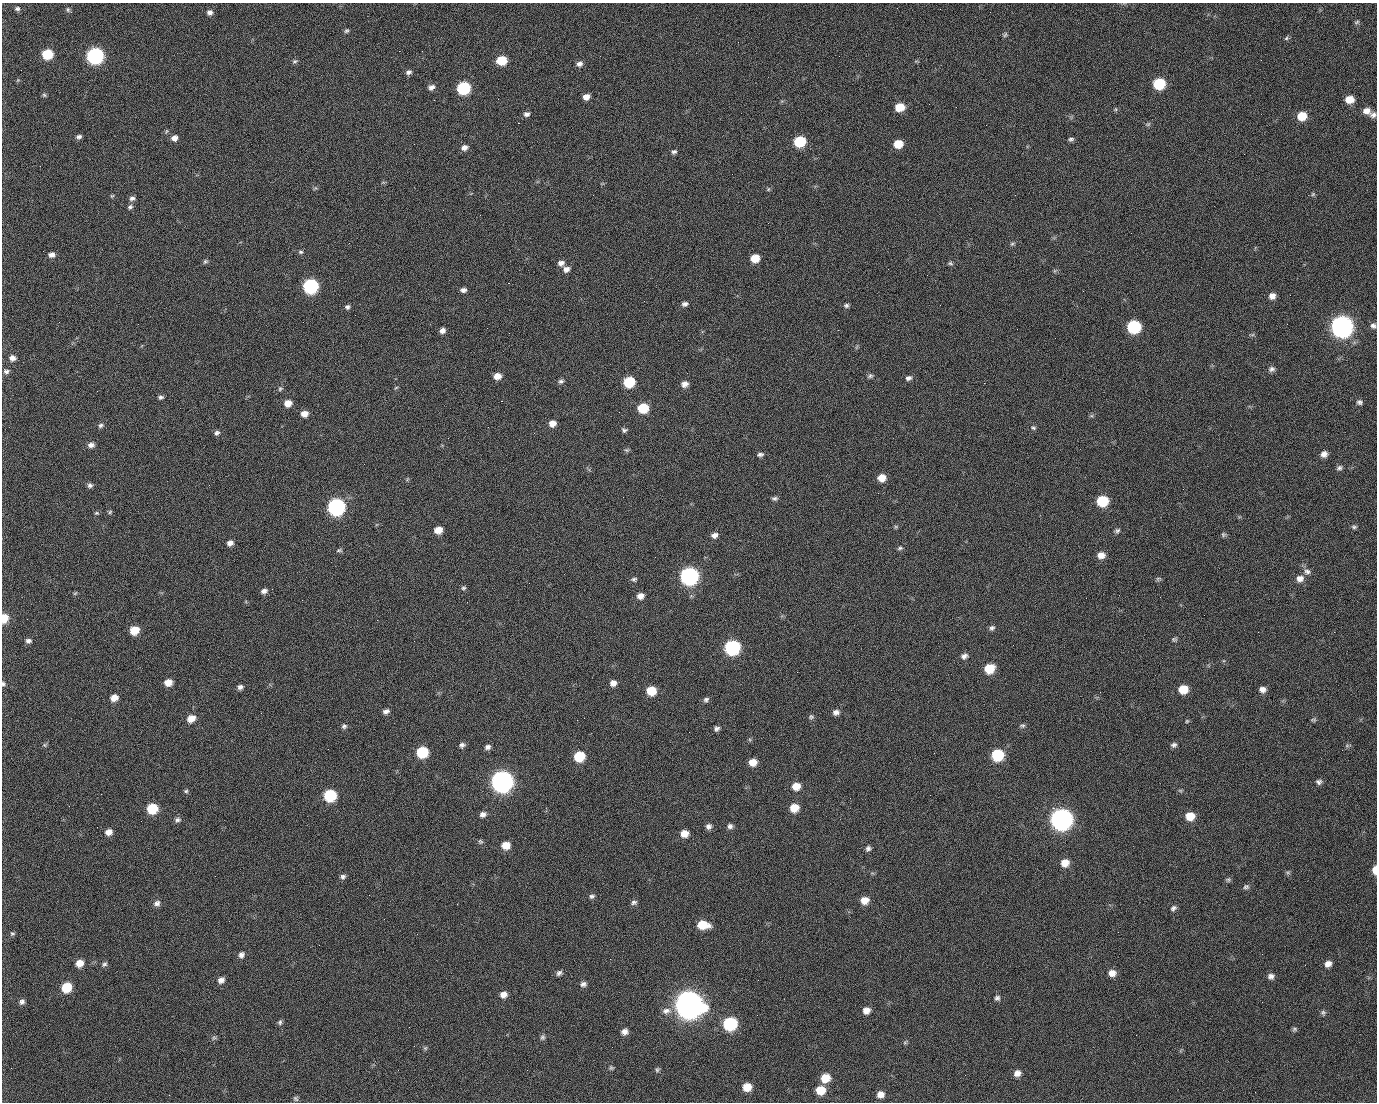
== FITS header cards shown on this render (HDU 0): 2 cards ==
NAXIS1  =                 1375 / length of data axis 1
NAXIS2  =                 1100 / length of data axis 2

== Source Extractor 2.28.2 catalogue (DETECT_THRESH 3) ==
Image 1375 x 1100 px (HDU 0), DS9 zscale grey, 1 PNG px = 1 image px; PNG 1379 x 1104 px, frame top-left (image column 1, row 1100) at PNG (2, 3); no overlay
Background 1450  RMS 28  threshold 85.4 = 3 sigma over >= 5 px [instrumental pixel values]
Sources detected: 243; all 243 listed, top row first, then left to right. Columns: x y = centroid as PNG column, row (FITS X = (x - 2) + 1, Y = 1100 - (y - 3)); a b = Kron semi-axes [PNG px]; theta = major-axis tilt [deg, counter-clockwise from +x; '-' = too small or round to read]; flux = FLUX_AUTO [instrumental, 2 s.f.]
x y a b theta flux
17 9 7 6 - 4.4e+03
68 10 7 5 -78 3.3e+03
71 12 3 2 - 3.7e+03
210 12 7 7 - 7.7e+03
990 12 2 2 - 1.5e+03
1357 22 8 4 27 2.7e+03
346 31 6 5 - 3.7e+03
1005 35 8 5 63 3.5e+03
1286 38 6 5 - 3.1e+03
399 51 2 2 - 2.1e+04
47 54 7 7 - 7.5e+04
95 56 8 8 - 5.1e+05
501 60 8 6 10 5.8e+04
295 61 7 5 15 3.7e+03
579 64 7 6 - 7.8e+03
409 72 7 6 - 5.9e+03
18 80 6 3 71 1.9e+03
1159 84 8 7 - 1.1e+05
431 87 8 7 - 8.1e+03
463 88 8 7 - 1.8e+05
44 95 6 5 - 3.1e+03
586 97 6 5 - 1.2e+04
498 99 2 2 - 1.2e+03
1349 99 8 7 - 2.6e+04
434 100 2 2 - 3.9e+03
900 107 8 7 - 3.7e+04
1116 109 6 4 -90 2.3e+03
1366 111 10 8 -2 1.3e+04
527 114 7 6 - 6.4e+03
1373 115 9 7 -7 7.8e+03
1302 116 8 7 - 3.6e+04
518 123 2 2 - 2.5e+04
1148 124 7 5 13 3.4e+03
79 137 7 5 9 5.4e+03
174 138 8 7 - 1.1e+04
1071 139 6 5 - 4.4e+03
800 142 8 7 - 9.3e+04
898 144 8 7 - 3.1e+04
464 148 8 6 20 9.7e+03
674 152 6 5 - 4.7e+03
315 188 6 4 41 2.8e+03
768 189 6 4 61 2.7e+03
1313 194 6 4 46 2.9e+03
1015 195 2 2 - 6.8e+03
112 196 6 4 41 2.2e+03
132 198 7 5 7 6.1e+03
130 207 8 6 37 4.7e+03
480 215 2 2 - 9.1e+02
1012 244 6 5 - 3.1e+03
301 252 6 5 - 3.4e+03
52 255 7 5 6 8.7e+03
755 258 7 7 - 3.1e+04
205 261 7 5 48 3.4e+03
561 263 8 6 13 8.7e+03
950 263 7 5 -15 3.3e+03
566 269 8 7 - 9.6e+03
508 283 2 2 - 5.7e+04
310 286 8 8 - 3.2e+05
463 290 6 5 - 7.2e+03
1083 291 2 2 - 3.3e+03
1290 295 2 2 - 1.9e+03
1272 296 7 6 - 1.1e+04
685 304 7 6 - 6.2e+03
846 305 7 5 0 4.3e+03
347 307 6 5 - 4.6e+03
355 315 2 2 - 8.2e+02
59 322 2 2 - 1.4e+03
1287 324 2 2 - 1.2e+03
1341 326 10 9 - 1.5e+06
1373 326 7 6 - 6.1e+03
1134 327 8 8 - 1.8e+05
442 331 6 5 - 8.8e+03
1252 335 7 4 18 2.9e+03
12 358 8 7 - 9.4e+03
1272 369 8 7 - 6.1e+03
6 371 8 6 5 5.2e+03
497 376 7 6 - 1.6e+04
870 376 7 5 27 4.1e+03
908 378 8 6 15 6.4e+03
561 381 8 6 24 5.0e+03
629 382 8 7 - 9.3e+04
984 383 2 2 - 1.9e+04
685 384 8 7 - 1.1e+04
396 388 6 4 4 2.0e+03
280 389 7 5 44 3.5e+03
97 391 3 2 - 1.2e+03
161 397 6 5 - 4.5e+03
501 401 3 2 - 5.9e+04
1359 402 7 6 - 5.0e+03
288 403 7 6 - 1.9e+04
643 408 8 7 - 6.9e+04
304 414 7 6 - 1.4e+04
552 423 7 6 - 1.5e+04
101 425 7 6 - 4.7e+03
1033 428 8 5 -26 3.9e+03
624 430 7 5 -12 4.2e+03
217 433 7 6 - 5.2e+03
534 433 3 3 - 9.0e+02
91 445 8 6 4 8.4e+03
626 450 7 5 -1 3.4e+03
760 454 9 5 4 5.3e+03
1324 454 8 7 - 1.0e+04
1339 468 8 6 26 5.2e+03
882 478 8 7 - 2.1e+04
90 485 6 6 - 5.5e+03
623 497 2 2 - 2.8e+03
775 498 8 5 1 4.6e+03
1102 501 8 7 - 8.9e+04
336 507 9 8 - 5.7e+05
110 512 6 4 47 2.8e+03
96 513 6 5 - 2.9e+03
896 527 6 5 - 2.7e+03
1354 527 7 5 -9 4.1e+03
438 530 7 6 - 2.1e+04
1117 531 7 6 - 4.5e+03
714 535 8 6 23 8.8e+03
1223 535 6 6 - 3.7e+03
230 543 7 6 - 9.5e+03
900 548 7 4 11 3.6e+03
339 550 8 5 1 3.6e+03
1101 555 9 7 4 1.5e+04
655 557 2 2 - 8.9e+02
1307 572 10 8 -11 8.3e+03
689 576 9 8 - 6.8e+05
634 579 7 6 - 4.2e+03
1158 579 8 5 18 3.3e+03
1300 579 9 8 - 1.3e+04
463 588 6 5 - 3.6e+03
264 591 7 6 - 7.6e+03
75 593 7 4 36 2.3e+03
640 596 7 6 - 1.2e+04
4 618 7 6 - 3.4e+04
27 619 2 2 - 3.8e+03
377 620 2 2 - 1.1e+04
992 628 7 6 - 5.1e+03
134 630 7 6 - 4.0e+04
1174 639 7 5 -10 3.4e+03
28 641 6 5 - 5.9e+03
732 647 9 8 - 3.2e+05
964 656 8 6 24 7.6e+03
989 669 9 7 26 4.7e+04
168 682 7 6 - 1.9e+04
613 683 7 7 - 1.1e+04
3 684 6 5 - 3.5e+03
240 687 7 6 - 6.6e+03
1183 689 8 7 - 3.7e+04
1262 689 8 7 - 1.0e+04
651 691 8 7 - 4.5e+04
114 698 7 6 - 1.8e+04
706 700 8 6 34 5.2e+03
386 711 8 5 18 7.4e+03
836 712 8 6 10 8.3e+03
811 717 7 6 - 3.8e+03
191 719 8 7 - 2.1e+04
1313 720 8 4 0 2.9e+03
1187 721 5 4 - 2.2e+03
344 726 7 7 - 4.8e+03
1022 726 7 5 0 3.7e+03
716 729 6 5 - 5.7e+03
44 745 6 5 - 2.8e+03
462 745 7 6 - 6.0e+03
1174 745 7 6 - 5.1e+03
1347 746 7 4 0 3.0e+03
488 747 7 6 - 6.4e+03
422 752 8 7 - 9.7e+04
934 753 3 2 - 1.6e+03
997 755 8 8 - 1.2e+05
579 756 8 7 - 7.1e+04
753 762 7 7 - 2.0e+04
502 781 10 9 - 1.5e+06
1319 782 7 6 - 5.4e+03
796 786 8 7 - 2.3e+04
186 791 5 4 - 3.0e+03
101 794 2 2 - 2.2e+03
330 795 8 8 - 1.4e+05
930 795 2 2 - 7.1e+03
794 808 8 7 - 2.9e+04
1053 808 2 2 - 1.6e+04
152 809 8 7 - 7.1e+04
483 814 8 6 17 8.3e+03
1190 816 9 8 - 3.1e+04
1061 819 10 9 - 1.5e+06
177 820 9 6 10 5.8e+03
708 826 7 7 - 7.0e+03
730 826 7 6 - 6.0e+03
109 832 8 6 20 1.2e+04
684 834 7 7 - 1.9e+04
480 841 7 6 - 3.6e+03
506 845 8 7 - 2.6e+04
868 848 7 7 - 5.5e+03
1065 863 8 7 - 2.3e+04
1375 870 7 4 90 2.1e+04
1288 872 7 4 -1 3.2e+03
343 877 7 6 - 5.6e+03
1228 880 6 6 - 3.5e+03
1246 887 9 7 6 5.2e+03
592 896 7 5 22 4.6e+03
864 900 9 7 9 2.0e+04
634 902 8 6 14 5.4e+03
157 903 9 7 23 7.8e+03
457 904 3 2 - 1.7e+03
1173 908 8 6 42 5.4e+03
703 925 11 7 -6 4.2e+04
1118 932 2 2 - 2.5e+03
12 934 6 6 - 3.5e+03
241 955 8 7 - 7.6e+03
610 959 2 2 - 2.5e+03
79 963 8 7 - 1.8e+04
104 964 8 5 42 4.3e+03
1328 964 8 7 - 1.1e+04
559 973 8 6 32 5.8e+03
1112 973 8 7 - 1.4e+04
1271 976 8 7 - 7.8e+03
221 980 8 7 - 9.5e+03
758 980 2 2 - 1.9e+03
583 984 8 6 16 6.8e+03
67 987 8 7 - 6.0e+04
503 995 8 7 - 1.2e+04
997 998 7 7 - 5.1e+03
22 1002 7 6 - 6.4e+03
689 1004 12 11 - 3.3e+06
866 1010 8 7 - 1.3e+04
666 1011 13 9 6 1.3e+04
1323 1013 7 7 - 4.4e+03
757 1015 2 2 - 1.2e+03
280 1022 7 5 68 4.1e+03
730 1024 9 8 - 1.9e+05
1294 1029 6 6 - 3.7e+03
624 1032 8 7 - 1.0e+04
1136 1035 2 2 - 7.5e+02
542 1037 8 6 62 4.6e+03
214 1038 7 5 29 3.5e+03
905 1042 7 5 30 2.8e+03
425 1048 6 5 - 2.9e+03
611 1068 7 5 -53 3.4e+03
657 1070 8 5 70 3.8e+03
1017 1073 8 7 - 1.2e+04
825 1078 9 8 - 3.5e+04
747 1087 8 7 - 3.0e+04
821 1090 8 8 - 3.6e+04
880 1094 8 7 - 1.4e+04
169 1095 2 2 - 5.3e+03
296 1099 7 5 -46 3.8e+03
At the frame edge (FLAGS 8, measured only in part): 3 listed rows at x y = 4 618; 3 684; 1375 870